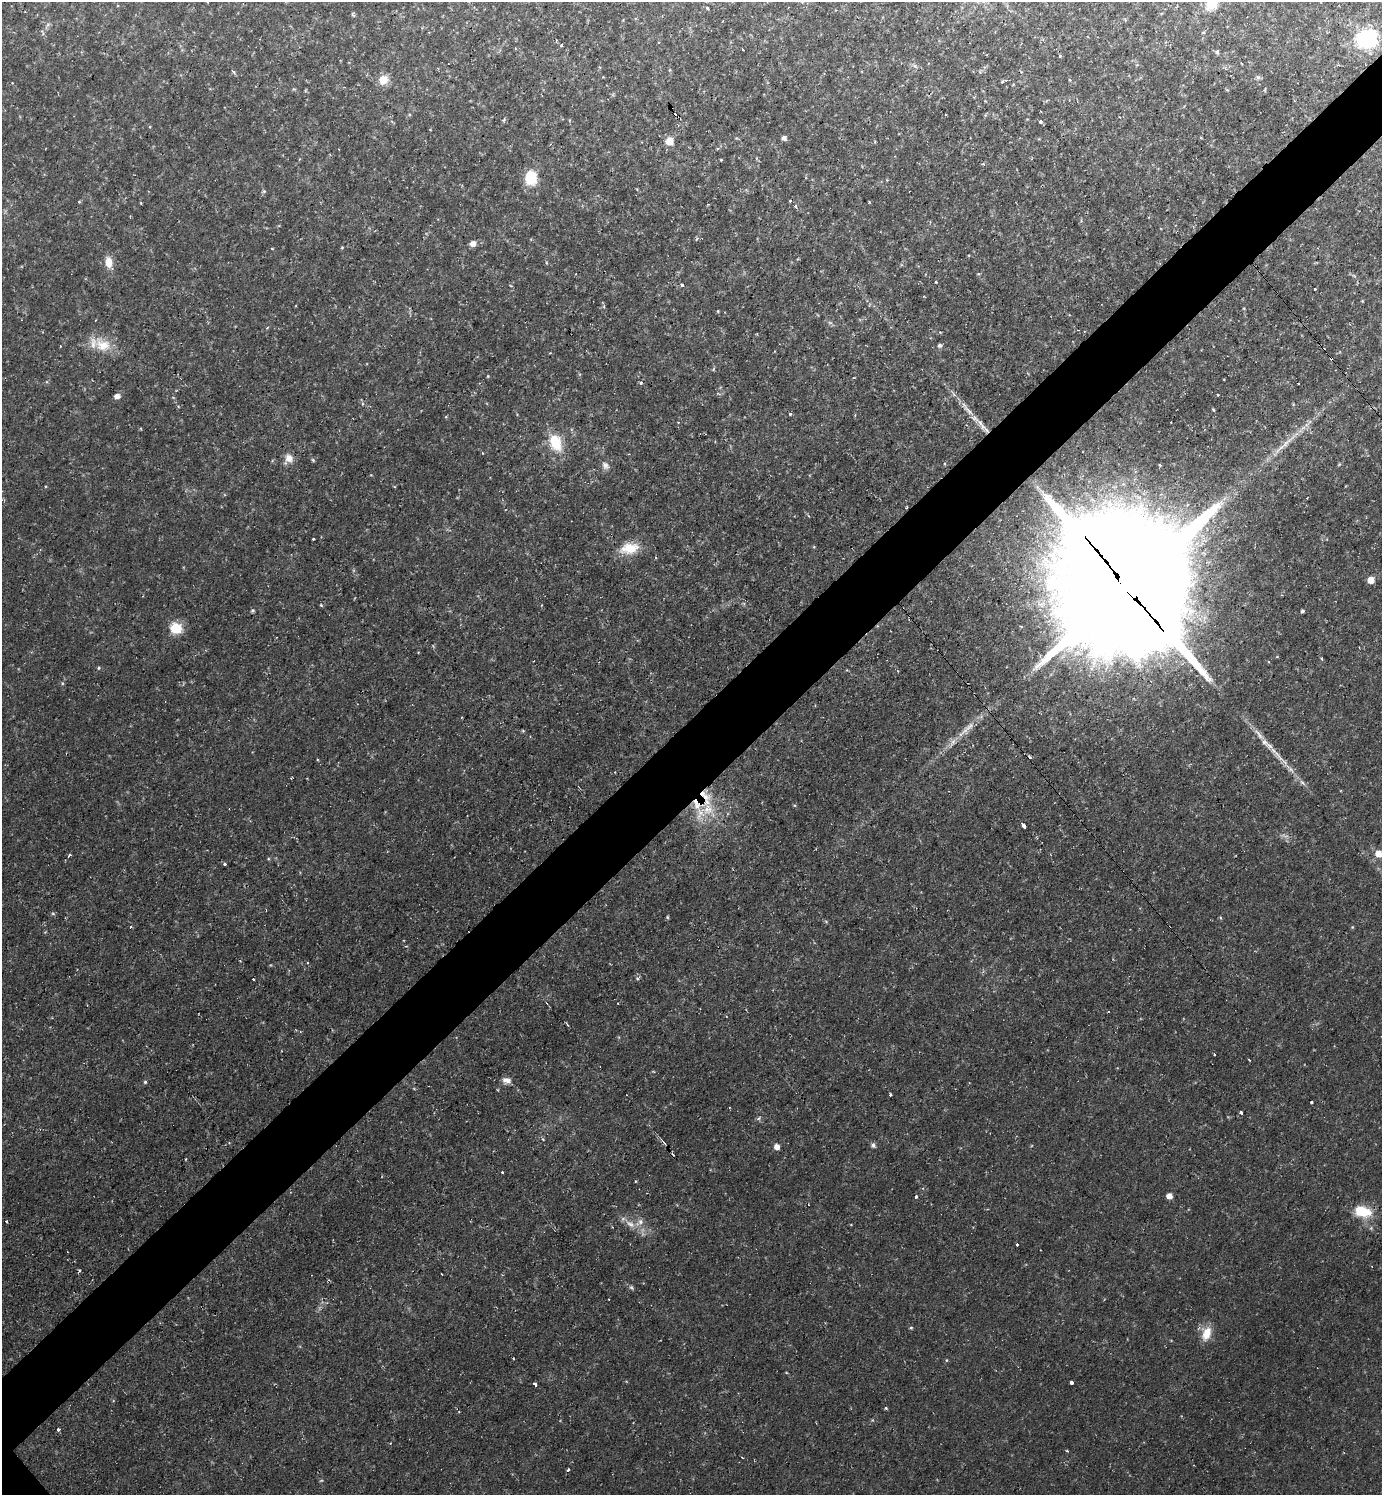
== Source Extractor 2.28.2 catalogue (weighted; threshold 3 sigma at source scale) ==
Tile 10 of 4 x 4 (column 2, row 3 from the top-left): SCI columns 1536-2915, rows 1494-2986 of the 5971 x 5973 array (HDU 1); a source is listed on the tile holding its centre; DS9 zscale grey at full resolution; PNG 1384 x 1497 px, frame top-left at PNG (2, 2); no overlay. Shown black and unused: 6% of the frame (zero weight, under 2 of 3 exposures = <1% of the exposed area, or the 3 px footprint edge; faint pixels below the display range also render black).
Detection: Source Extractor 2.28.2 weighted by HDU 2 'WHT'; one run over the whole footprint, this tile lists its part. Background 0.0453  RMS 0.0082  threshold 0.037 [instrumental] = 3 sigma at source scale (4.5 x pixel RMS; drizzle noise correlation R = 1.50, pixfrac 1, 0.05/0.05 arcsec/px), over >= 5 px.
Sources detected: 94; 15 cosmic-ray / hot-pixel residue — not listed; the other 79 listed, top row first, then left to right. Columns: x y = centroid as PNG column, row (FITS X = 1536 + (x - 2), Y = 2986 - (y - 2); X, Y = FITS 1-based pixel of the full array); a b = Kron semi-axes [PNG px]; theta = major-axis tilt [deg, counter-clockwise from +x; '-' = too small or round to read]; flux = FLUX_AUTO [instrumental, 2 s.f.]
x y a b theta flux
1212 3 8 6 50 54
707 8 3 3 - 1.6
1366 39 11 10 - 130
561 45 3 2 - 1.2
1217 52 5 5 - 1.1
1060 56 3 3 - 1.7
383 80 10 9 - 8.5
1041 122 3 3 - 4.2
784 138 5 4 - 3.1
669 141 9 8 - 6.9
531 177 10 8 -89 29
264 191 6 3 18 0.84
790 201 3 2 - 1.4
869 202 3 2 - 0.85
795 206 3 3 - 4.3
473 243 6 6 - 4.5
272 248 4 3 - 0.57
108 262 12 8 -80 7.5
682 285 4 3 - 1.4
1315 289 3 2 - 2.1
103 345 18 13 2 13
940 345 5 4 - 2.1
641 383 5 3 - 1
117 396 5 5 - 4
790 414 3 3 - 2.4
986 430 10 2 -55 2.4
555 442 17 11 -65 21
289 458 10 9 - 5.6
313 460 5 4 - 0.88
605 465 8 6 -74 2.6
1160 465 3 3 - 0.92
630 548 25 14 6 14
1371 580 5 5 - 7.5
1127 586 43 40 -74 34000
252 611 5 4 - 0.91
1302 611 4 3 - 1.3
176 628 9 8 - 21
1322 659 3 3 - 1.2
99 668 4 3 - 0.78
1264 742 8 6 -14 2.9
1302 782 6 4 -20 1.3
705 797 13 9 -41 9.2
697 806 9 7 64 5.4
708 809 13 7 14 7.9
1023 825 5 3 - 20
1378 854 6 6 - 7.8
225 864 3 3 - 4
53 914 5 3 - 0.89
131 927 3 3 - 0.94
307 963 3 2 - 0.54
567 1025 4 3 - 1.1
1214 1054 3 2 - 1.1
1249 1060 3 2 - 1.2
506 1080 12 7 -7 3.9
145 1082 5 4 - 0.89
890 1094 3 3 - 1.5
1311 1102 3 3 - 5.3
1241 1112 3 3 - 1.8
664 1143 5 3 - 0.7
873 1145 5 5 - 1.8
777 1147 5 5 - 4.7
1169 1196 5 5 - 4.7
916 1197 3 3 - 5.6
1362 1211 18 10 -15 20
6 1221 3 2 - 1
640 1222 6 6 - 2.3
630 1224 11 5 -25 3.9
1017 1245 3 2 - 1.4
79 1270 4 3 - 1.2
631 1287 6 4 -19 1.1
911 1328 5 3 - 0.81
1207 1333 18 10 67 9.5
513 1359 3 2 - 0.96
1071 1382 3 3 - 13
535 1384 4 3 - 5.8
886 1408 3 3 - 1.1
58 1429 3 3 - 3.4
742 1457 3 2 - 0.59
568 1470 4 3 - 1.1
Overlapping masked pixels (flux is a lower limit): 4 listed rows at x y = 986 430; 1127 586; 705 797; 697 806
Isophote crosses this tile's border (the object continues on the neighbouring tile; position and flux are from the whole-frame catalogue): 1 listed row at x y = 1212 3
Unlisted compact peaks at least as high as the median listed source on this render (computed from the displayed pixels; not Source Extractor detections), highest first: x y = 321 605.